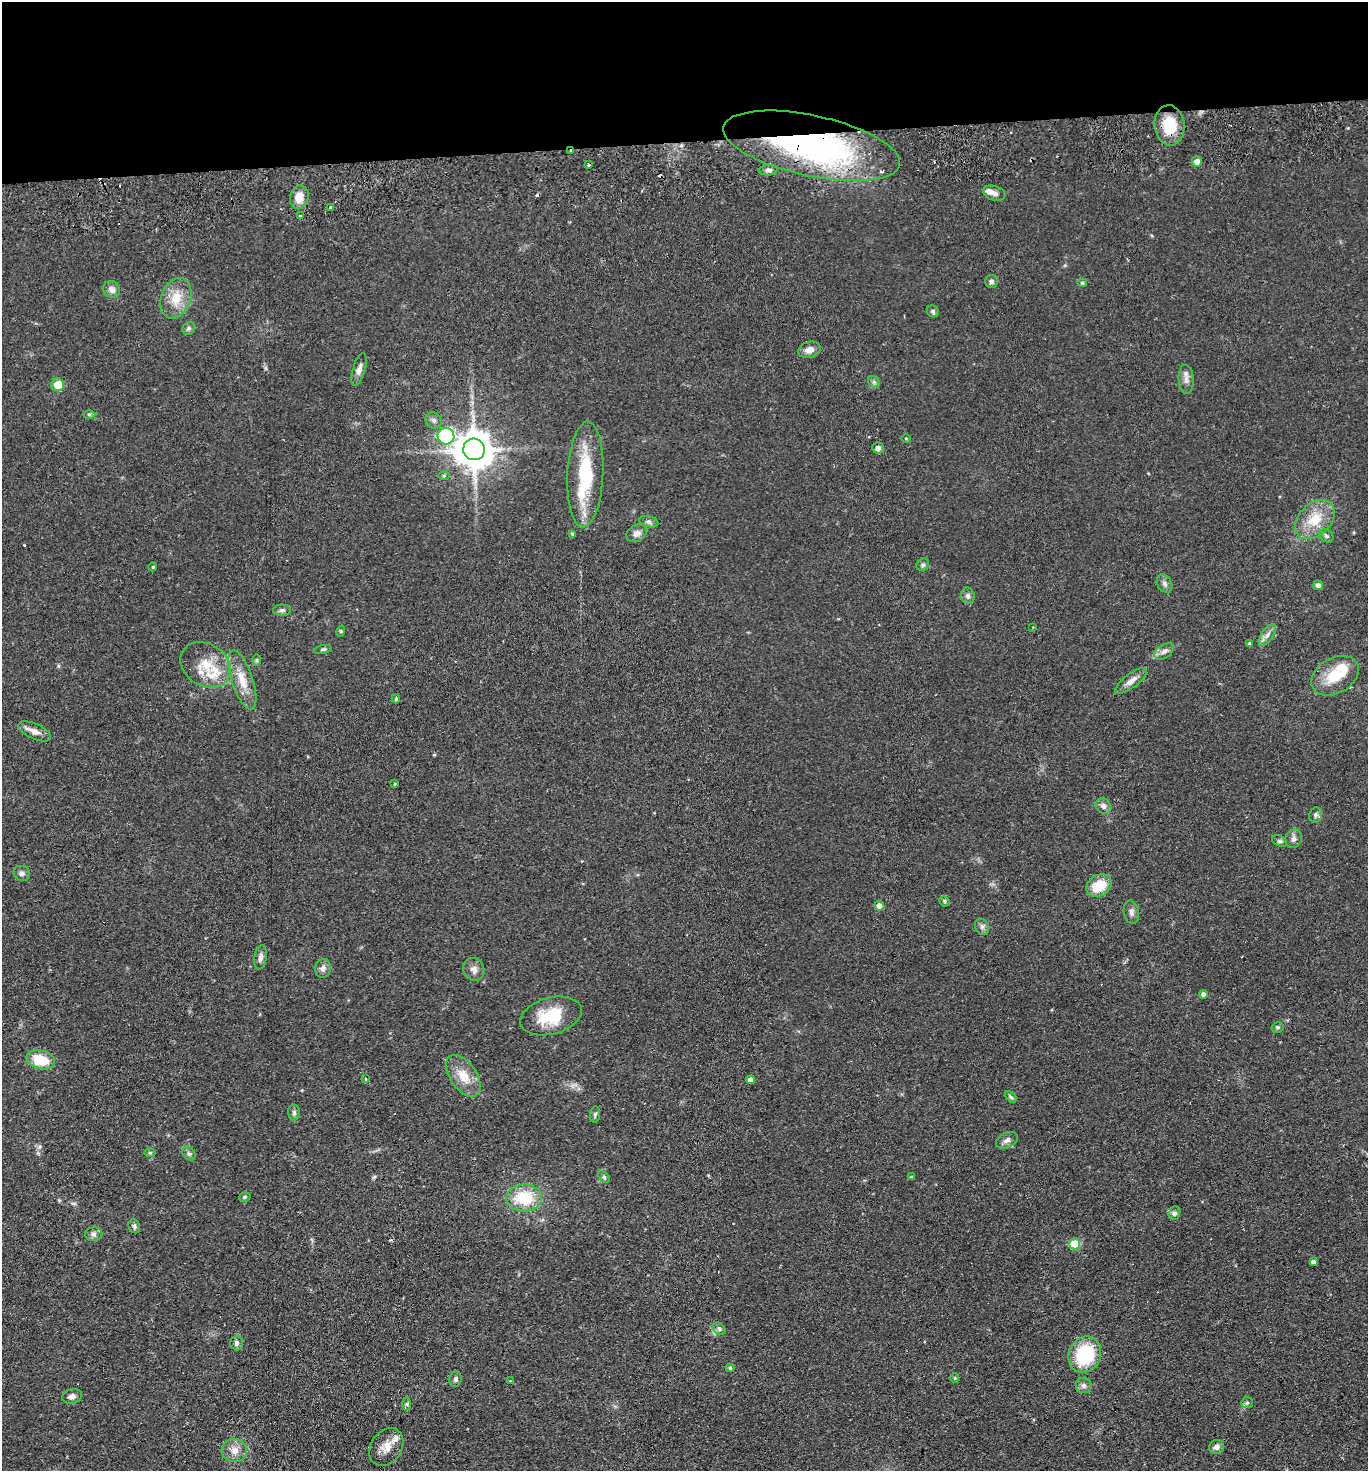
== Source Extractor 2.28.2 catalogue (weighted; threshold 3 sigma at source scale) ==
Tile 2 of 3 x 3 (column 2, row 1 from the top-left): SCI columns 1489-2854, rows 2991-4459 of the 4380 x 4515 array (HDU 1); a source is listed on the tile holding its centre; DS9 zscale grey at full resolution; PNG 1370 x 1473 px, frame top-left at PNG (2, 2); each listed source drawn as its Kron ellipse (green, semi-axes under 4 px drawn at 4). Shown black and unused: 10% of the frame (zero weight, under 2 of 3 exposures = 3% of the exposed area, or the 3 px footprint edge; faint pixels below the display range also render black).
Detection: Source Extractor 2.28.2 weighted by HDU 2 'WHT'; one run over the whole footprint, this tile lists its part. Background 0.0543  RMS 0.0061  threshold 0.0275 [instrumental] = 3 sigma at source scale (4.5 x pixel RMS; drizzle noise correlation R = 1.50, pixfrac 1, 0.05/0.05 arcsec/px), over >= 5 px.
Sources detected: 114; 6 cosmic-ray / hot-pixel residue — neither listed nor drawn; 5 inside a brighter listed object's ellipse — not listed separately; the other 103 listed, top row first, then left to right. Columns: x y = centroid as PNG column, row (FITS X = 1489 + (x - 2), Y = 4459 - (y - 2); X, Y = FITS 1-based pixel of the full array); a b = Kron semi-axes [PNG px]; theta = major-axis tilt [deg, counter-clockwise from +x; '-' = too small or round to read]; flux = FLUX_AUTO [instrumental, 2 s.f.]
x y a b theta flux
1169 125 20 15 -85 20
812 146 90 30 -12 180
571 151 3 2 - 2.1
1197 161 5 5 - 4
588 165 3 3 - 1.4
768 170 10 5 4 1.9
994 193 11 7 -18 3.2
299 197 12 9 73 7.4
331 207 3 3 - 2.4
300 216 3 3 - 0.84
991 281 6 6 - 1.7
1082 283 5 4 - 1
112 289 9 8 - 3.4
176 298 21 14 69 12
933 311 6 5 - 1.4
189 328 7 6 - 1.5
809 350 11 8 18 4.2
359 370 17 6 74 3.4
1186 379 14 7 -86 3.5
874 382 6 5 - 1.3
58 385 6 6 - 12
89 414 6 4 -1 0.9
434 420 8 7 - 2.1
446 436 8 8 - 87
906 438 4 3 - 0.52
878 448 6 5 - 2.7
474 449 11 11 - 1500
585 474 53 18 87 39
444 476 5 3 - 0.7
1315 520 23 16 44 16
649 522 10 5 -13 1.8
636 533 11 8 27 2.9
572 534 4 4 - 1.3
1326 536 7 6 - 1.6
923 565 7 5 43 1.3
153 567 4 4 - 0.65
1165 584 9 7 -58 2.2
1318 585 5 5 - 2.2
968 596 8 7 - 2
282 610 9 5 1 1.6
1033 627 3 2 - 0.43
341 631 6 3 73 0.65
1267 635 12 6 56 3
1250 644 4 3 - 1.3
323 649 9 3 10 1
1164 651 11 6 36 2.6
257 660 6 4 90 0.75
205 665 27 21 -33 17
1335 676 25 17 30 18
242 680 31 10 -71 12
1131 681 19 7 37 4.6
396 699 4 4 - 0.92
35 731 18 7 -24 4.1
395 784 3 3 - 1
1103 806 8 7 - 2.4
1315 815 7 6 - 1.5
1293 839 9 8 - 2.6
1280 841 8 5 -26 1.2
22 873 8 7 - 2
1099 886 13 10 31 15
944 901 5 5 - 1
879 906 5 4 - 3.6
1131 912 12 7 -79 2.5
982 927 8 6 -62 1.9
260 957 12 6 80 2.8
323 968 9 8 - 2.6
474 969 11 10 - 3.6
1204 994 4 4 - 2.3
551 1016 31 18 15 23
1277 1027 6 5 - 1
41 1060 14 9 -15 17
463 1076 23 13 -55 12
366 1079 3 3 - 0.59
750 1080 4 4 - 3.7
1011 1097 7 4 -45 1
294 1112 8 6 -89 1.5
595 1114 8 5 81 1.3
1007 1140 12 7 27 2.9
150 1153 6 4 0 0.79
189 1153 8 6 -52 1.5
911 1176 4 3 - 0.57
604 1177 7 4 -46 1
245 1197 6 4 18 0.95
524 1198 18 13 0 24
1174 1213 7 6 - 1.6
134 1226 7 5 -66 1.4
93 1234 9 6 0 2.1
1075 1244 5 5 - 21
1313 1262 4 4 - 1.9
719 1329 7 5 -46 1.4
237 1343 7 6 - 1.8
1085 1355 18 16 65 36
730 1368 4 3 - 0.93
955 1378 4 4 - 0.64
455 1379 8 6 74 1.6
510 1381 3 3 - 0.58
1084 1385 8 7 - 2.4
72 1396 10 7 15 2.9
1247 1403 6 5 - 1.1
407 1404 7 4 90 1.2
386 1447 20 15 56 8.8
1217 1447 7 7 - 2.8
234 1450 12 11 - 5.5
Overlapping masked pixels (flux is a lower limit): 3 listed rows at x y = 1169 125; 812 146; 571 151